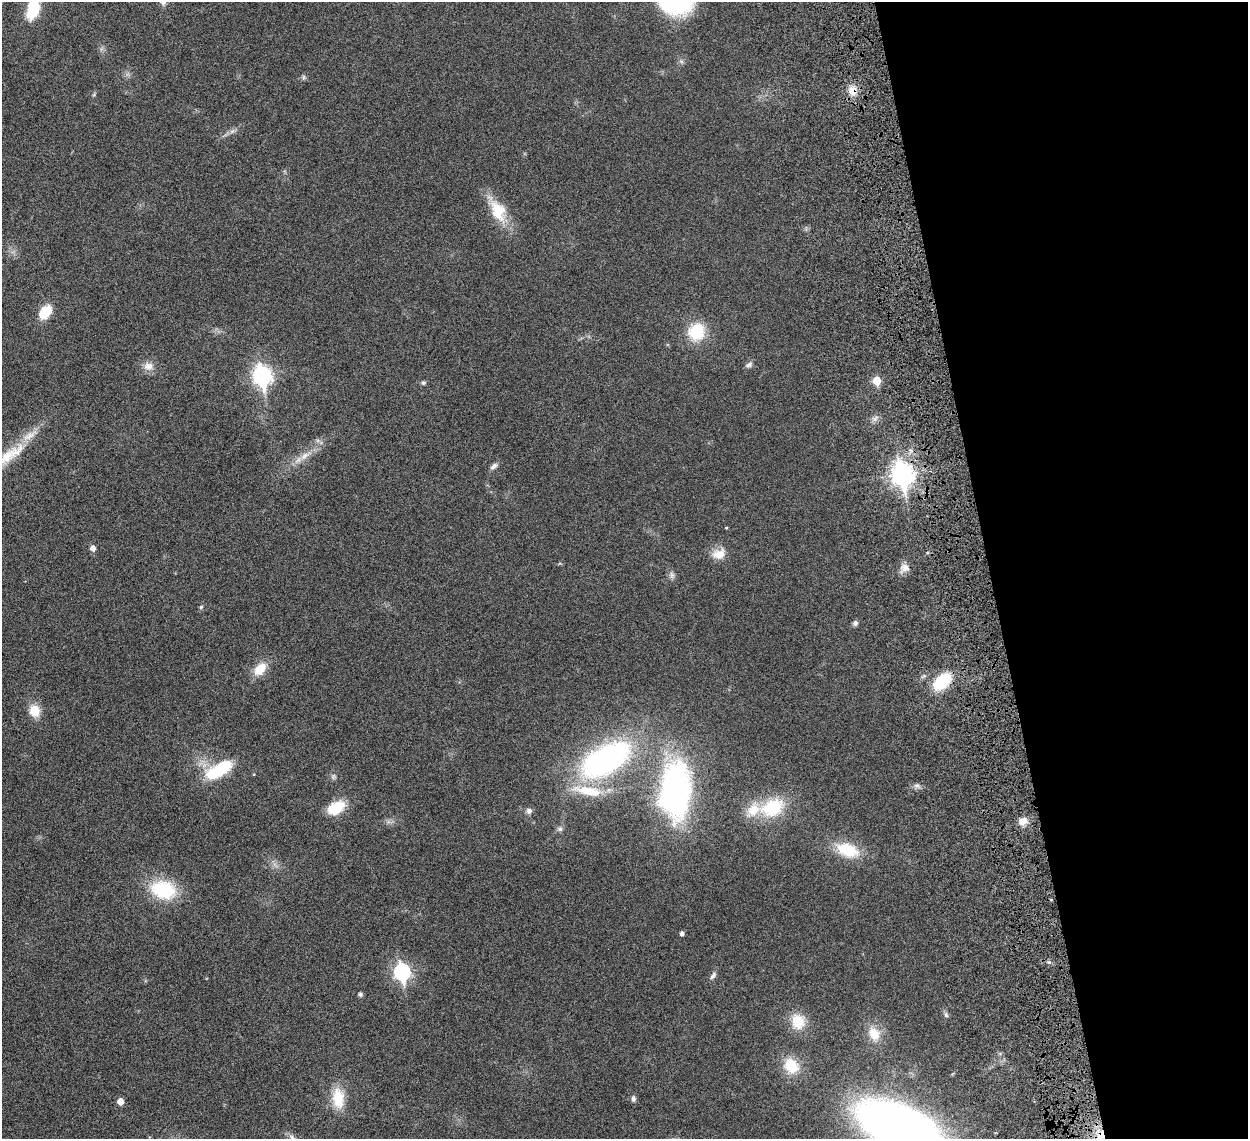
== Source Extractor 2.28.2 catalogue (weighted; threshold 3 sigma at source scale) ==
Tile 12 of 4 x 4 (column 4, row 3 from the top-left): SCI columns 3826-5071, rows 1495-2631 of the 5157 x 5153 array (HDU 1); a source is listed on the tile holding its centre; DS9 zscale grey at full resolution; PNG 1250 x 1141 px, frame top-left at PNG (2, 2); no overlay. Shown black and unused: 21% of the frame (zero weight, under 6 of 12 exposures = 7% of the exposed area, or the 3 px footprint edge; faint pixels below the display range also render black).
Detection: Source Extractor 2.28.2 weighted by HDU 2 'WHT'; one run over the whole footprint, this tile lists its part. Background 0.0352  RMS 0.0025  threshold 0.0103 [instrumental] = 3 sigma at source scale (4.09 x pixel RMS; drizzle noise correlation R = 1.36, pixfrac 0.8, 0.05/0.05 arcsec/px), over >= 5 px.
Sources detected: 53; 2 too faint to see at this stretch — not listed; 2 inside a brighter listed object's ellipse — not listed separately; the other 49 listed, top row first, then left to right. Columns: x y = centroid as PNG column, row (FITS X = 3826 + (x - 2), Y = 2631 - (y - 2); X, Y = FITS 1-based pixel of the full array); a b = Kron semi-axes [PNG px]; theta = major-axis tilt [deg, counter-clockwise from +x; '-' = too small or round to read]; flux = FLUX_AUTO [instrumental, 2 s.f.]
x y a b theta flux
33 9 19 10 75 8.8
303 77 7 4 89 0.36
853 90 12 11 - 2.4
498 211 31 18 -65 6.9
45 312 18 11 50 4.3
696 332 20 18 46 8.1
749 365 10 6 22 0.66
148 366 13 11 0 1.8
262 376 9 7 -79 85
877 381 6 5 - 5.9
423 383 7 5 -1 0.4
9 455 62 15 37 9.9
304 456 16 8 39 2.1
494 466 12 6 39 0.81
902 474 10 8 -79 150
93 548 5 5 - 1.2
719 554 18 13 18 2.8
905 568 12 11 - 1.6
672 575 9 7 -84 0.75
201 607 6 5 - 0.33
855 623 7 6 - 0.63
260 669 17 11 48 3.9
942 682 21 12 42 10
35 711 16 13 -73 3.4
605 759 53 27 30 57
219 770 40 17 29 9.4
917 785 7 4 0 0.59
675 790 65 34 87 54
336 808 14 9 29 9.3
772 808 33 23 22 11
529 811 8 8 - 0.79
1023 821 11 9 26 1.9
560 829 7 7 - 0.69
847 850 29 16 -19 8
163 890 30 20 -16 13
682 933 4 4 - 0.72
402 972 8 7 - 50
713 976 11 6 55 0.71
360 994 4 4 - 0.66
946 1015 8 6 -73 0.53
798 1022 21 17 -74 4.9
874 1034 20 15 -67 3.8
791 1066 21 17 -49 5.6
338 1098 26 15 -83 5.9
633 1099 8 6 -85 0.67
120 1101 5 5 - 2.3
900 1128 52 25 -25 300
1099 1137 13 11 56 3.5
293 1138 15 7 -46 1.1
Overlapping masked pixels (flux is a lower limit): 3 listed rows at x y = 853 90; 902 474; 1099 1137
Isophote crosses this tile's border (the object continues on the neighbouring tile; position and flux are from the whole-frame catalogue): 5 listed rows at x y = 33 9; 9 455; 900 1128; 1099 1137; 293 1138